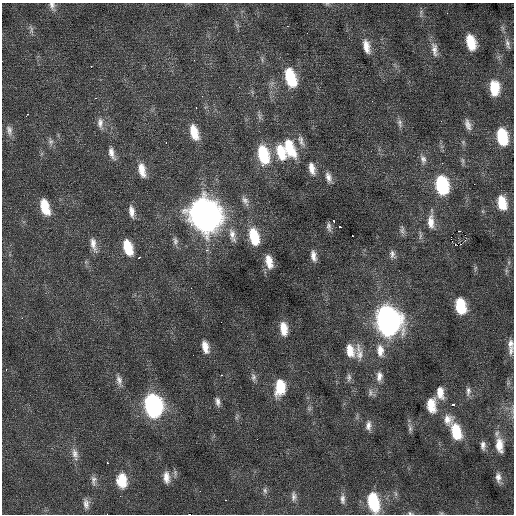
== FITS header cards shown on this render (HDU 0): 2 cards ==
NAXIS1  =                  512 / Axis length
NAXIS2  =                  512 / Axis length

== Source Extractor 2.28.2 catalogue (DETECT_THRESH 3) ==
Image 512 x 512 px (HDU 0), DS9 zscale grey, 1 PNG px = 1 image px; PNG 516 x 516 px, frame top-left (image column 1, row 512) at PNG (2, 3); no overlay
Background 0.113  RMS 0.88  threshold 2.63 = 3 sigma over >= 5 px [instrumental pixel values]
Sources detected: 129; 1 with non-positive FLUX_AUTO (blend fragments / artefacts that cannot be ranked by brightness) is not listed; the other 128 listed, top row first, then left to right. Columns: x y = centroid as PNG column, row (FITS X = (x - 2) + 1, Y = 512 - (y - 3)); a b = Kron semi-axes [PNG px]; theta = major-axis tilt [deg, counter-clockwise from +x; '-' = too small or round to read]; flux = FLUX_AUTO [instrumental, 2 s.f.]
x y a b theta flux
327 4 6 5 - 89
52 6 13 7 -68 280
421 13 13 4 84 180
447 13 3 2 - 71
237 25 7 5 -47 110
287 26 2 2 - 30
31 29 14 5 -80 200
307 33 2 2 - 130
471 42 14 8 -76 1600
507 44 16 6 -79 310
366 46 17 8 -75 700
434 50 22 9 -82 520
194 60 3 2 - 50
262 60 9 3 -85 120
91 66 2 2 - 200
290 77 18 9 -73 3000
494 88 16 10 -88 1500
202 96 2 2 - 150
96 98 3 2 - 210
196 107 3 2 - 95
26 116 4 2 - 66
259 116 11 5 -78 180
441 121 2 2 - 35
100 123 17 8 -84 460
400 123 14 7 -80 270
468 125 14 7 -71 380
9 130 16 8 -77 420
194 132 18 9 -73 1100
502 137 15 9 -79 3000
50 141 12 7 -80 270
301 141 18 7 -67 380
166 142 3 2 - 82
289 148 18 9 -67 1900
281 152 18 10 -72 1300
111 153 17 7 -72 460
263 155 20 11 -76 2900
423 159 12 9 -62 380
462 161 10 5 -80 160
442 163 3 2 - 83
263 165 4 3 - 73
312 169 16 8 -76 550
142 170 17 8 -76 790
328 177 14 7 -72 370
474 184 2 2 - 170
442 185 16 10 -80 5100
245 201 15 8 -61 350
502 203 15 9 -79 1500
45 207 17 9 -73 1600
131 211 15 7 -81 460
205 215 19 14 -70 72000
333 220 3 3 - 410
431 221 24 8 89 740
339 226 3 3 - 420
329 227 12 5 -80 220
402 230 13 6 -79 210
458 231 4 2 - 9800
232 235 23 9 -77 600
420 235 14 4 90 160
465 235 2 2 - 450
353 236 2 2 - 49
254 237 15 8 -80 2600
465 240 5 3 - 62
175 241 12 7 -78 250
93 244 20 7 -76 530
461 244 2 2 - 380
128 247 16 9 -73 1600
206 250 4 3 - 170
392 254 12 7 -75 280
313 256 14 7 -81 410
139 257 4 2 - 210
269 262 16 8 -76 840
509 262 6 4 72 110
475 268 9 3 77 110
506 271 9 5 -83 150
460 306 14 9 -78 2400
22 318 2 2 - 310
388 321 19 14 -81 29000
284 329 15 8 -83 950
510 343 12 8 88 330
205 347 15 8 -77 640
350 350 16 10 -74 920
511 350 15 7 82 340
380 351 19 11 -84 840
359 352 26 10 -82 700
6 369 3 2 - 92
221 375 3 2 - 310
379 376 15 9 85 470
253 377 12 7 -80 240
349 377 12 6 90 230
119 380 17 8 -80 390
508 383 9 5 66 150
280 387 17 10 83 1900
468 391 13 6 85 280
371 393 12 9 -48 280
440 393 16 9 -82 760
218 402 12 6 -76 280
153 405 16 11 -78 14000
431 405 15 9 -85 1200
452 405 3 3 - 1100
309 408 8 6 70 150
512 410 14 3 90 170
237 417 9 4 67 120
447 419 15 12 76 630
368 426 14 8 89 380
410 428 13 5 -83 220
456 432 18 10 -73 2100
483 445 11 6 -89 290
499 445 20 10 -84 1000
75 454 20 9 -76 550
107 463 3 2 - 380
175 473 12 5 -89 170
166 477 16 8 -85 560
498 478 14 7 -78 380
94 480 14 7 -85 300
117 480 3 3 - 340
122 480 18 11 -87 1400
265 490 10 6 -85 190
200 491 2 2 - 26
395 494 9 4 -81 150
120 496 2 2 - 40
294 496 15 8 89 340
342 499 16 7 -88 340
225 500 3 2 - 150
373 502 19 10 -77 3200
86 504 14 8 -83 360
410 513 8 4 -14 120
441 513 7 4 -7 80
189 514 3 2 - 520
At the frame edge (FLAGS 8, measured only in part): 6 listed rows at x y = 327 4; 52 6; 373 502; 410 513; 441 513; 189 514
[1 non-positive-flux detection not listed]